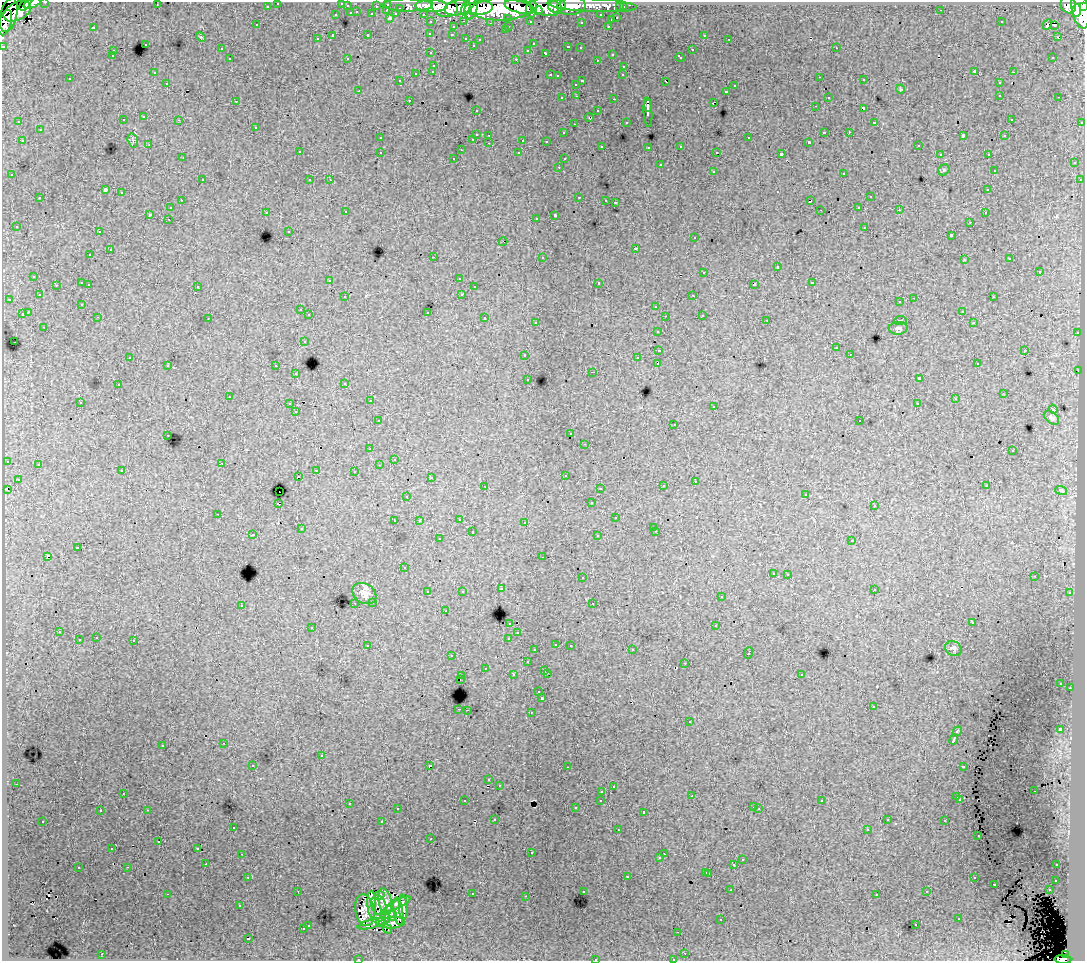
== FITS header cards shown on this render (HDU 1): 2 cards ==
NAXIS1  =                 1083
NAXIS2  =                  959

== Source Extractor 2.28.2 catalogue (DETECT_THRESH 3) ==
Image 1083 x 959 px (HDU 1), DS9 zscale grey, 1 PNG px = 1 image px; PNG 1087 x 963 px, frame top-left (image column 1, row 959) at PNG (2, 2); each listed source drawn as its Kron ellipse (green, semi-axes under 4 px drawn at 4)
Background 147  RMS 1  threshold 3.12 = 3 sigma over >= 5 px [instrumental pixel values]
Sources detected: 513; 4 with non-positive FLUX_AUTO (blend fragments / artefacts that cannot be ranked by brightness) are neither listed nor drawn; of the other 509, the 500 brightest by FLUX_AUTO listed and drawn (9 fainter detections omitted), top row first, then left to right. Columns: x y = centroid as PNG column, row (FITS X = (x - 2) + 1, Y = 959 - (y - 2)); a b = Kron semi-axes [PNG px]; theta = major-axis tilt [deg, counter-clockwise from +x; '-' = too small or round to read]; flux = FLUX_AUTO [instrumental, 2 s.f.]
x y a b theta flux
45 2 3 2 - 2400
32 3 9 4 20 40000
278 3 3 3 - 2400
342 3 3 2 - 140
388 4 3 3 - 4600
25 5 7 3 43 45000
157 5 2 2 - 46
408 5 25 6 -1 33000
592 5 45 6 -3 81000
1068 5 9 7 -64 81000
267 6 3 3 - 1500
347 6 3 3 - 1200
376 6 3 2 - 1100
431 6 16 6 -1 180000
444 6 13 10 -24 160000
557 6 8 6 9 90000
571 6 14 8 7 94000
1084 6 4 3 - 59000
520 7 16 6 -13 220000
546 7 16 8 -9 250000
620 7 3 3 - 1100
623 7 3 3 - 2000
400 8 3 3 - 900
457 8 13 7 10 170000
471 8 11 6 79 110000
479 8 14 6 6 270000
466 9 7 4 72 83000
502 9 31 11 2 680000
531 9 9 5 83 69000
1080 9 19 8 -79 420000
387 10 3 2 - 260
941 10 2 2 - 50
17 11 15 8 28 170000
538 11 4 3 - 73000
1076 11 6 4 87 130000
357 12 3 3 - 350
351 13 3 3 - 780
372 14 3 3 - 1100
396 14 4 3 - 720
423 14 3 2 - 1800
9 15 17 8 76 200000
336 15 3 3 - 390
601 15 3 3 - 1200
389 18 3 3 - 1100
508 18 3 3 - 990
617 18 3 3 - 520
611 20 3 3 - 420
464 21 3 2 - 310
530 21 3 3 - 1200
5 22 13 6 74 180000
431 22 3 3 - 1900
581 22 3 2 - 89
1001 22 2 2 - 54
491 23 3 2 - 100
257 25 2 2 - 56
1047 25 5 3 - 180
1054 25 3 2 - 120
509 26 3 2 - 350
608 26 3 2 - 200
93 27 3 3 - 530
453 27 3 3 - 410
505 30 3 2 - 100
430 33 3 3 - 200
368 35 3 3 - 460
452 35 3 3 - 210
704 35 3 2 - 170
333 36 3 3 - 1500
201 37 5 3 - 75
1057 37 2 2 - 200
466 38 3 3 - 390
317 39 3 3 - 130
480 39 3 2 - 110
729 39 2 2 - 45
145 44 3 3 - 390
533 44 3 3 - 170
473 45 3 3 - 140
3 46 3 3 - 4700
568 47 3 3 - 410
580 48 3 2 - 190
836 48 3 2 - 220
221 49 3 3 - 190
528 50 3 3 - 210
692 50 3 3 - 480
113 51 3 3 - 180
431 53 3 3 - 170
546 53 4 3 - 480
612 54 3 3 - 360
112 56 3 3 - 170
680 57 4 3 - 310
1053 57 3 3 - 150
347 58 3 2 - 81
230 59 3 3 - 180
516 59 3 2 - 520
597 60 3 2 - 140
434 65 3 3 - 330
624 66 3 2 - 270
433 71 3 3 - 340
975 71 3 3 - 1900
154 72 3 3 - 140
1013 72 3 2 - 220
416 73 3 3 - 630
550 75 3 2 - 410
623 75 3 2 - 130
557 76 3 3 - 120
820 77 2 2 - 120
70 79 3 2 - 130
864 80 3 2 - 71
400 81 3 2 - 110
582 81 3 2 - 580
665 81 4 3 - 390
167 83 3 2 - 240
999 83 3 3 - 210
576 84 3 3 - 260
735 86 3 3 - 210
900 89 4 3 - 54
359 90 2 2 - 51
726 91 3 3 - 300
1000 95 3 2 - 260
577 96 3 2 - 280
828 97 3 2 - 120
1059 97 3 2 - 130
562 98 3 3 - 190
614 99 3 2 - 440
409 100 3 2 - 140
236 101 4 3 - 72
713 103 4 2 - 520
648 106 6 3 -89 1600
815 106 3 2 - 160
863 108 3 3 - 710
476 110 3 2 - 160
598 111 3 3 - 420
648 112 15 4 -86 2500
144 117 3 3 - 340
589 117 4 3 - 250
1011 119 3 3 - 150
123 120 3 3 - 300
179 120 3 2 - 80
19 122 3 2 - 110
626 122 3 3 - 160
874 122 3 2 - 53
1082 122 3 3 - 640
574 124 3 2 - 88
256 127 3 3 - 240
40 130 3 3 - 290
824 132 3 2 - 710
849 132 3 2 - 110
564 133 3 3 - 160
476 134 3 3 - 750
489 135 2 2 - 50
963 136 4 3 - 500
1004 136 3 3 - 140
380 138 3 3 - 230
749 138 3 3 - 370
473 139 3 2 - 240
133 140 7 5 -71 150
523 140 3 3 - 820
22 141 3 2 - 310
546 141 3 2 - 120
809 142 3 3 - 100
489 143 3 2 - 220
149 145 3 2 - 120
602 146 3 2 - 98
681 146 3 3 - 400
918 146 3 3 - 140
649 147 3 3 - 130
461 150 2 2 - 53
299 152 3 3 - 280
380 152 3 2 - 230
717 152 3 2 - 84
519 153 3 3 - 240
781 154 4 3 - 1900
940 154 3 3 - 170
988 154 3 2 - 250
183 158 3 2 - 70
454 158 3 3 - 180
564 159 3 3 - 130
1074 163 3 3 - 330
660 165 3 3 - 480
559 167 3 2 - 220
944 170 6 5 - 100
994 170 3 2 - 72
713 171 3 3 - 300
844 173 3 3 - 480
12 175 3 3 - 180
202 180 3 2 - 290
310 180 3 3 - 160
330 180 3 2 - 77
1080 180 3 3 - 270
105 190 4 3 - 6700
988 190 3 3 - 210
121 193 3 3 - 470
579 197 3 2 - 470
870 197 3 3 - 400
40 198 3 3 - 390
181 200 3 2 - 180
606 200 3 2 - 100
810 201 4 3 - 700
615 202 3 2 - 120
859 207 3 3 - 300
170 208 3 3 - 250
820 210 3 2 - 67
899 210 3 2 - 110
266 212 3 2 - 150
346 212 3 2 - 230
985 213 3 2 - 160
150 214 3 3 - 880
555 215 4 3 - 1800
536 218 3 3 - 160
168 219 3 2 - 96
970 222 3 2 - 130
16 226 3 3 - 160
865 227 3 3 - 410
289 231 3 2 - 71
99 232 3 2 - 280
951 235 3 3 - 910
695 238 3 3 - 240
503 241 4 2 - 47
636 248 3 3 - 650
110 250 3 3 - 680
90 255 3 2 - 160
433 257 2 2 - 620
542 257 3 3 - 500
1010 259 3 3 - 98
964 260 3 3 - 78
777 267 3 3 - 820
1039 271 3 3 - 550
704 272 3 3 - 460
34 276 3 3 - 220
459 278 3 2 - 110
330 280 3 2 - 150
82 283 3 3 - 470
599 283 3 3 - 2600
812 283 3 3 - 400
89 284 3 2 - 190
754 284 4 3 - 1000
56 285 3 3 - 110
197 286 3 3 - 330
474 287 3 3 - 280
462 294 3 3 - 460
39 295 3 3 - 220
693 295 3 2 - 190
345 297 3 3 - 180
993 297 3 2 - 230
914 298 3 2 - 410
9 299 3 2 - 270
900 302 3 3 - 220
82 304 3 3 - 130
656 306 3 3 - 380
300 310 3 3 - 190
962 311 3 2 - 160
28 312 4 3 - 1100
427 312 3 3 - 600
22 314 3 3 - 660
309 315 3 3 - 240
702 315 3 3 - 240
665 316 3 2 - 56
98 317 3 2 - 150
485 318 3 3 - 380
208 319 2 2 - 48
767 320 3 2 - 120
900 320 6 3 8 64
536 322 3 3 - 210
973 323 3 3 - 200
44 327 3 2 - 200
898 328 9 6 4 200
658 331 3 3 - 300
1077 333 3 2 - 330
304 341 3 3 - 210
14 342 2 2 - 47
836 348 3 3 - 210
659 350 4 3 - 1100
1025 350 3 2 - 530
850 354 2 2 - 81
525 355 3 3 - 240
130 357 3 2 - 110
637 358 3 2 - 130
658 363 4 3 - 1400
977 364 3 2 - 73
168 365 3 3 - 260
276 366 3 3 - 330
1078 371 2 2 - 130
593 372 3 2 - 660
296 374 3 3 - 350
528 379 3 2 - 72
919 379 4 3 - 2600
345 383 3 3 - 180
118 385 3 3 - 300
1003 393 2 2 - 84
229 397 3 2 - 84
955 399 3 3 - 170
370 401 3 2 - 140
80 402 3 2 - 96
917 403 3 2 - 120
290 404 3 3 - 420
714 406 3 3 - 210
1053 409 4 3 - 72
296 412 3 3 - 150
1051 418 9 5 -39 220
378 421 3 3 - 160
860 421 2 2 - 46
674 424 2 2 - 94
571 434 3 3 - 180
168 435 3 2 - 190
585 444 3 2 - 110
370 449 3 3 - 130
1013 451 3 3 - 170
394 459 3 3 - 56
7 461 3 3 - 160
222 463 3 2 - 130
38 464 3 3 - 140
379 465 3 2 - 120
316 470 3 2 - 220
122 471 3 3 - 230
354 471 3 2 - 220
565 475 3 2 - 130
298 476 2 2 - 140
431 477 3 3 - 190
18 479 3 3 - 250
695 481 3 2 - 110
485 486 3 2 - 200
663 486 3 3 - 220
986 486 3 3 - 98
600 488 3 2 - 130
7 490 4 3 - 380
1061 490 6 3 -18 90
279 492 2 2 - 250
806 494 3 3 - 150
407 496 3 2 - 75
591 503 3 3 - 210
278 504 3 3 - 1000
874 506 3 2 - 65
218 514 3 2 - 260
616 518 3 3 - 400
459 519 3 2 - 280
394 521 3 2 - 68
419 521 3 3 - 150
525 522 3 2 - 200
653 527 3 2 - 140
301 529 3 2 - 76
656 531 3 2 - 240
472 532 3 3 - 480
253 535 3 2 - 150
598 536 3 3 - 380
439 539 3 3 - 220
852 540 3 3 - 270
77 548 3 3 - 680
47 556 3 3 - 1200
543 557 3 2 - 98
404 568 3 3 - 150
773 573 3 3 - 240
788 574 3 2 - 180
1034 576 2 2 - 51
582 578 3 3 - 350
501 589 3 3 - 360
874 589 3 2 - 150
462 591 3 3 - 130
428 592 3 3 - 350
1070 593 3 3 - 220
364 594 13 9 -32 560
721 597 3 3 - 190
373 602 3 3 - 220
355 603 3 2 - 140
593 603 3 2 - 200
241 605 3 3 - 270
445 611 3 2 - 200
510 623 3 3 - 350
972 623 3 2 - 110
716 626 3 3 - 350
312 627 3 3 - 350
59 632 3 2 - 170
518 633 3 2 - 99
96 638 3 2 - 200
509 638 3 3 - 480
79 640 3 3 - 410
134 641 3 3 - 590
556 644 3 3 - 210
570 645 3 2 - 210
368 646 4 3 - 340
953 649 8 7 - 240
535 650 3 3 - 210
632 650 3 2 - 250
748 653 6 2 71 600
451 656 3 2 - 180
527 662 3 3 - 390
685 663 3 2 - 190
485 668 3 2 - 170
545 670 3 3 - 300
547 673 3 2 - 480
801 674 3 3 - 310
513 675 3 3 - 370
462 676 3 3 - 300
460 679 3 2 - 99
1061 683 3 2 - 100
1070 688 2 2 - 120
539 692 3 2 - 88
542 698 3 3 - 1800
873 707 3 2 - 180
459 709 3 2 - 350
467 710 3 2 - 230
531 712 3 2 - 310
690 722 3 3 - 320
1060 729 4 3 - 2700
957 731 5 3 - 860
954 740 5 3 - 2600
224 743 3 2 - 200
163 745 3 3 - 330
321 756 3 3 - 480
253 765 3 2 - 120
429 766 4 3 - 2000
963 766 4 3 - 660
567 767 3 2 - 120
489 780 3 3 - 170
16 784 3 2 - 120
499 785 2 2 - 56
613 786 3 3 - 140
602 791 3 2 - 310
1034 791 2 2 - 50
123 793 3 2 - 74
692 796 3 2 - 140
957 797 3 3 - 510
960 799 3 3 - 200
601 800 3 3 - 290
465 801 3 3 - 220
822 801 3 3 - 160
349 803 3 2 - 260
753 807 3 2 - 210
575 808 3 3 - 210
397 809 3 3 - 240
759 809 3 2 - 75
147 810 3 2 - 430
100 811 3 2 - 120
644 812 3 3 - 520
495 819 3 3 - 170
887 820 3 3 - 110
43 821 3 2 - 130
945 821 3 3 - 320
382 822 3 3 - 870
233 827 3 3 - 330
867 829 3 2 - 160
618 830 3 2 - 92
978 836 3 2 - 96
431 839 3 2 - 48
159 842 3 2 - 78
198 848 3 3 - 130
112 849 3 2 - 130
531 853 3 3 - 140
242 854 3 2 - 160
664 854 2 2 - 160
660 858 3 3 - 210
742 860 3 3 - 240
206 864 2 2 - 140
734 865 3 3 - 890
1057 865 3 2 - 180
128 867 3 2 - 210
78 868 3 3 - 470
706 872 3 3 - 460
709 873 3 3 - 420
627 876 3 3 - 330
248 877 3 2 - 250
974 878 3 3 - 340
1056 880 3 3 - 210
994 884 3 3 - 380
731 890 3 2 - 120
1049 890 3 2 - 320
298 891 3 2 - 91
583 891 3 3 - 250
927 892 3 3 - 190
167 894 3 2 - 820
472 894 3 2 - 500
877 894 3 3 - 130
379 895 5 4 - 340
526 896 3 2 - 97
385 902 13 6 -79 1000
372 904 13 4 -88 270
397 904 15 4 26 580
239 905 3 3 - 110
379 905 10 7 -69 370
403 907 12 4 -88 440
365 910 16 9 -80 57
398 911 14 4 -83 270
390 914 7 6 - 340
385 917 6 3 -53 300
721 919 3 2 - 81
959 919 3 3 - 490
381 922 5 2 - 140
392 923 13 5 4 140
372 924 15 4 16 170
308 925 3 3 - 270
916 925 3 3 - 270
303 929 3 3 - 450
387 929 5 2 - 85
678 932 3 2 - 53
248 939 3 3 - 960
685 953 3 2 - 200
102 954 3 2 - 320
1066 955 4 4 - 42000
358 959 3 2 - 130
595 959 3 3 - 300
673 959 2 2 - 77
1063 959 8 4 -3 70000
At the frame edge (FLAGS 8, measured only in part): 11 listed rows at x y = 45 2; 32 3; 278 3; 342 3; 1084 6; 5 22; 3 46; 358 959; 595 959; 673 959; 1063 959
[9 fainter detections neither listed nor drawn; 4 non-positive-flux detections neither listed nor drawn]